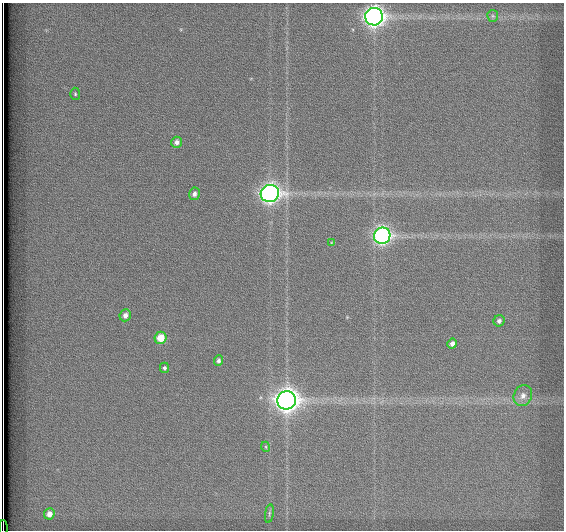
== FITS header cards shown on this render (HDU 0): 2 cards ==
NAXIS1  =                  562          / # of pixels in <axis direction>
NAXIS2  =                  528          / # of pixels in <axis direction>

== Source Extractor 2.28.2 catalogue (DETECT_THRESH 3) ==
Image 562 x 528 px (HDU 0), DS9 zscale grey, 1 PNG px = 1 image px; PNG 566 x 532 px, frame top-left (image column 1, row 528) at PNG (2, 3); each listed source drawn as its Kron ellipse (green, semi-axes under 4 px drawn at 4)
Background 1800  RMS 5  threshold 15.1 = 3 sigma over >= 5 px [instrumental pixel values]
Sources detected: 20; all 20 listed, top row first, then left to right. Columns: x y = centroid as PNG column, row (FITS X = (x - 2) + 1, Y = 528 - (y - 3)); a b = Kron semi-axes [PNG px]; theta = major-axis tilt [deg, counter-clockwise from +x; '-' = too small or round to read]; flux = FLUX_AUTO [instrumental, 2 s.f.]
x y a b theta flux
493 16 6 5 - 610
374 17 9 8 - 190000
75 94 6 5 - 550
177 142 5 5 - 1400
194 194 6 5 - 1200
270 194 9 8 - 160000
382 236 8 8 - 110000
331 243 4 2 - 260
125 315 6 5 - 1600
499 321 6 5 - 1100
161 338 6 6 - 6500
452 344 5 4 - 1600
218 360 5 4 - 850
164 368 5 4 - 700
523 396 11 9 64 2600
287 400 9 9 - 310000
266 447 5 3 - 330
49 514 6 5 - 2300
269 514 9 3 82 580
3 528 7 2 -90 2100
At the frame edge (FLAGS 8, measured only in part): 1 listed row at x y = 3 528